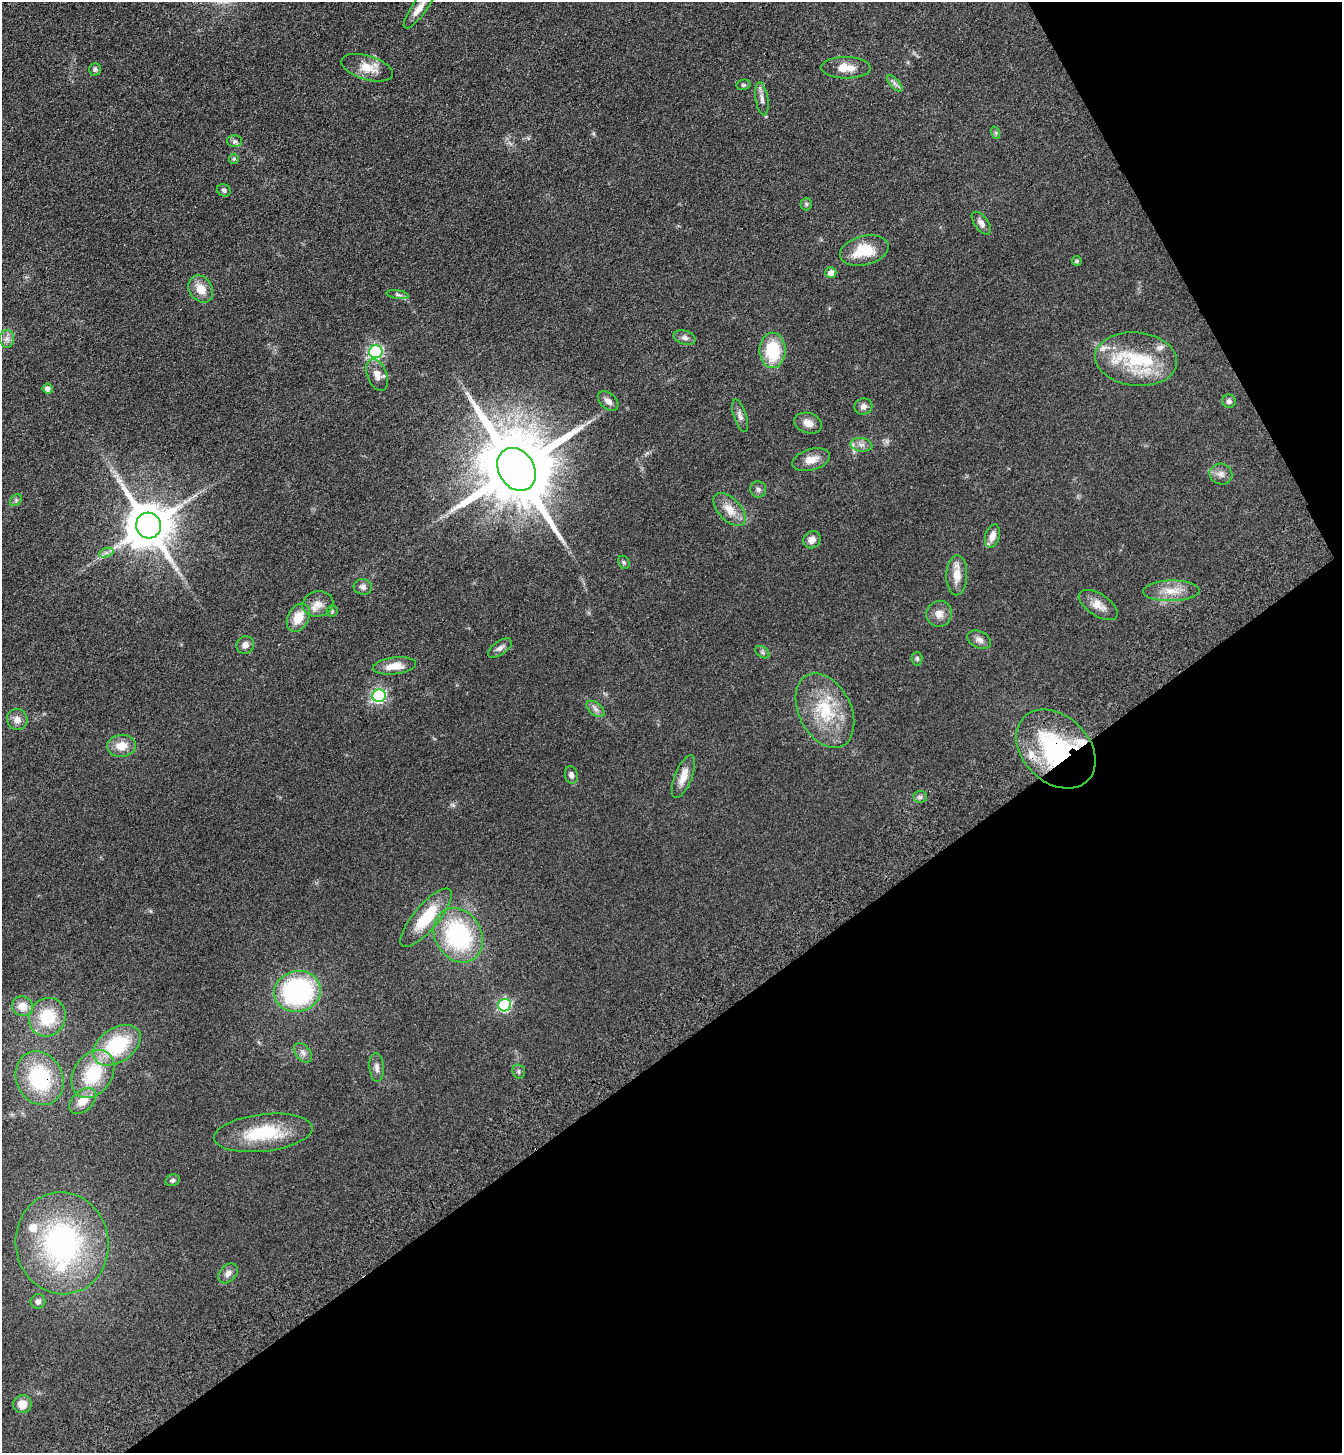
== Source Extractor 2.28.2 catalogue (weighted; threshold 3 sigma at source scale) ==
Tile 12 of 4 x 4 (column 4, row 3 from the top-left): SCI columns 4253-5592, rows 1557-3007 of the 5960 x 6015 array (HDU 1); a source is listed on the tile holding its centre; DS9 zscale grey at full resolution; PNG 1344 x 1455 px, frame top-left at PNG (2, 2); each listed source drawn as its Kron ellipse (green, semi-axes under 4 px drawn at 4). Shown black and unused: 33% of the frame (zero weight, under 3 of 4 exposures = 6% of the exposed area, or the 3 px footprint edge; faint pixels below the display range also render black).
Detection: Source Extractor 2.28.2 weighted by HDU 2 'WHT'; one run over the whole footprint, this tile lists its part. Background 0.0996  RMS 0.0094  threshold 0.0421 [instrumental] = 3 sigma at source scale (4.5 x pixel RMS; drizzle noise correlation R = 1.50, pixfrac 1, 0.05/0.05 arcsec/px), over >= 5 px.
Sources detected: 94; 1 long thin detection or spike segment (spike, bleed or trail) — neither listed nor drawn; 9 inside a brighter listed object's ellipse — not listed separately; the other 84 listed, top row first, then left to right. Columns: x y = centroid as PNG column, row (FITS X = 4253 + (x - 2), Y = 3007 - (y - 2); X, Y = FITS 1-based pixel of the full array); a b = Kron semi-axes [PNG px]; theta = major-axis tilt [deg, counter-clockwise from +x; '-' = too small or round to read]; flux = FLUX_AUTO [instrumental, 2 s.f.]
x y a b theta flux
419 8 25 7 55 11
367 68 26 12 -17 16
846 68 25 10 -1 14
95 69 6 6 - 2.1
895 84 10 4 -48 2.8
743 85 7 5 13 1.5
762 99 17 6 -80 5
996 133 6 4 -72 1.3
235 141 7 6 - 2.2
234 159 5 5 - 1.4
224 190 7 6 - 2.1
806 204 6 6 - 1.7
981 223 13 6 -53 4.5
864 250 25 14 14 27
1077 261 5 5 - 1.6
831 273 5 5 - 6.1
201 289 14 11 -55 13
398 295 11 4 -9 2.3
685 338 11 7 -15 3.6
7 339 9 7 -89 4.2
772 350 18 13 90 44
376 352 7 6 - 160
1136 359 41 27 -6 55
377 375 16 10 -69 7.9
48 388 5 5 - 4.2
608 401 12 7 -43 5.3
1229 401 7 6 - 2.5
863 406 9 8 - 3.9
740 416 17 6 -72 4.2
808 423 14 10 -18 7.3
861 445 11 6 -9 4.4
811 460 19 10 16 11
516 469 23 17 -57 12000
1221 474 11 10 - 5.3
758 489 8 8 - 3
16 500 6 5 - 1.6
730 510 20 11 -46 13
149 525 13 12 - 4200
992 536 12 7 72 6.5
812 540 9 8 - 6.5
106 553 7 4 19 2.5
624 562 7 5 -66 1.6
957 575 20 10 89 12
363 587 9 7 -9 3.6
1171 591 28 10 1 15
318 604 15 12 12 9.4
1098 605 22 11 -33 9.7
332 611 6 5 - 1.5
939 614 13 12 - 7.3
298 618 15 10 62 15
979 640 12 8 -26 4.9
245 645 9 8 - 5
500 648 14 6 35 4.1
762 652 8 5 -37 2
917 659 7 5 -86 1.7
394 666 22 8 7 14
379 696 7 6 - 180
595 709 10 6 -38 3.8
825 710 39 26 -63 49
17 719 11 10 - 6.9
121 746 14 11 5 13
1056 749 45 33 -45 110
571 775 9 6 -78 3.4
683 776 23 8 68 11
920 797 6 6 - 2.1
426 918 37 12 50 36
458 935 28 23 -60 110
297 991 23 20 12 150
505 1005 6 6 - 130
22 1006 11 9 -24 11
47 1017 20 18 58 38
117 1045 26 17 34 65
303 1053 11 7 -48 3.9
377 1067 14 7 -85 4.4
519 1071 7 6 - 2
93 1074 26 19 56 49
40 1078 28 23 -65 79
83 1101 16 10 42 13
263 1133 49 18 6 49
172 1180 7 6 - 2.3
62 1243 51 46 -82 190
228 1273 11 8 46 5
38 1301 7 7 - 3.7
22 1404 9 9 - 10
Overlapping masked pixels (flux is a lower limit): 2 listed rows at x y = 1056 749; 40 1078
Isophote crosses this tile's border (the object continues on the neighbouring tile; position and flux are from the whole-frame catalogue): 1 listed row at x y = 419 8